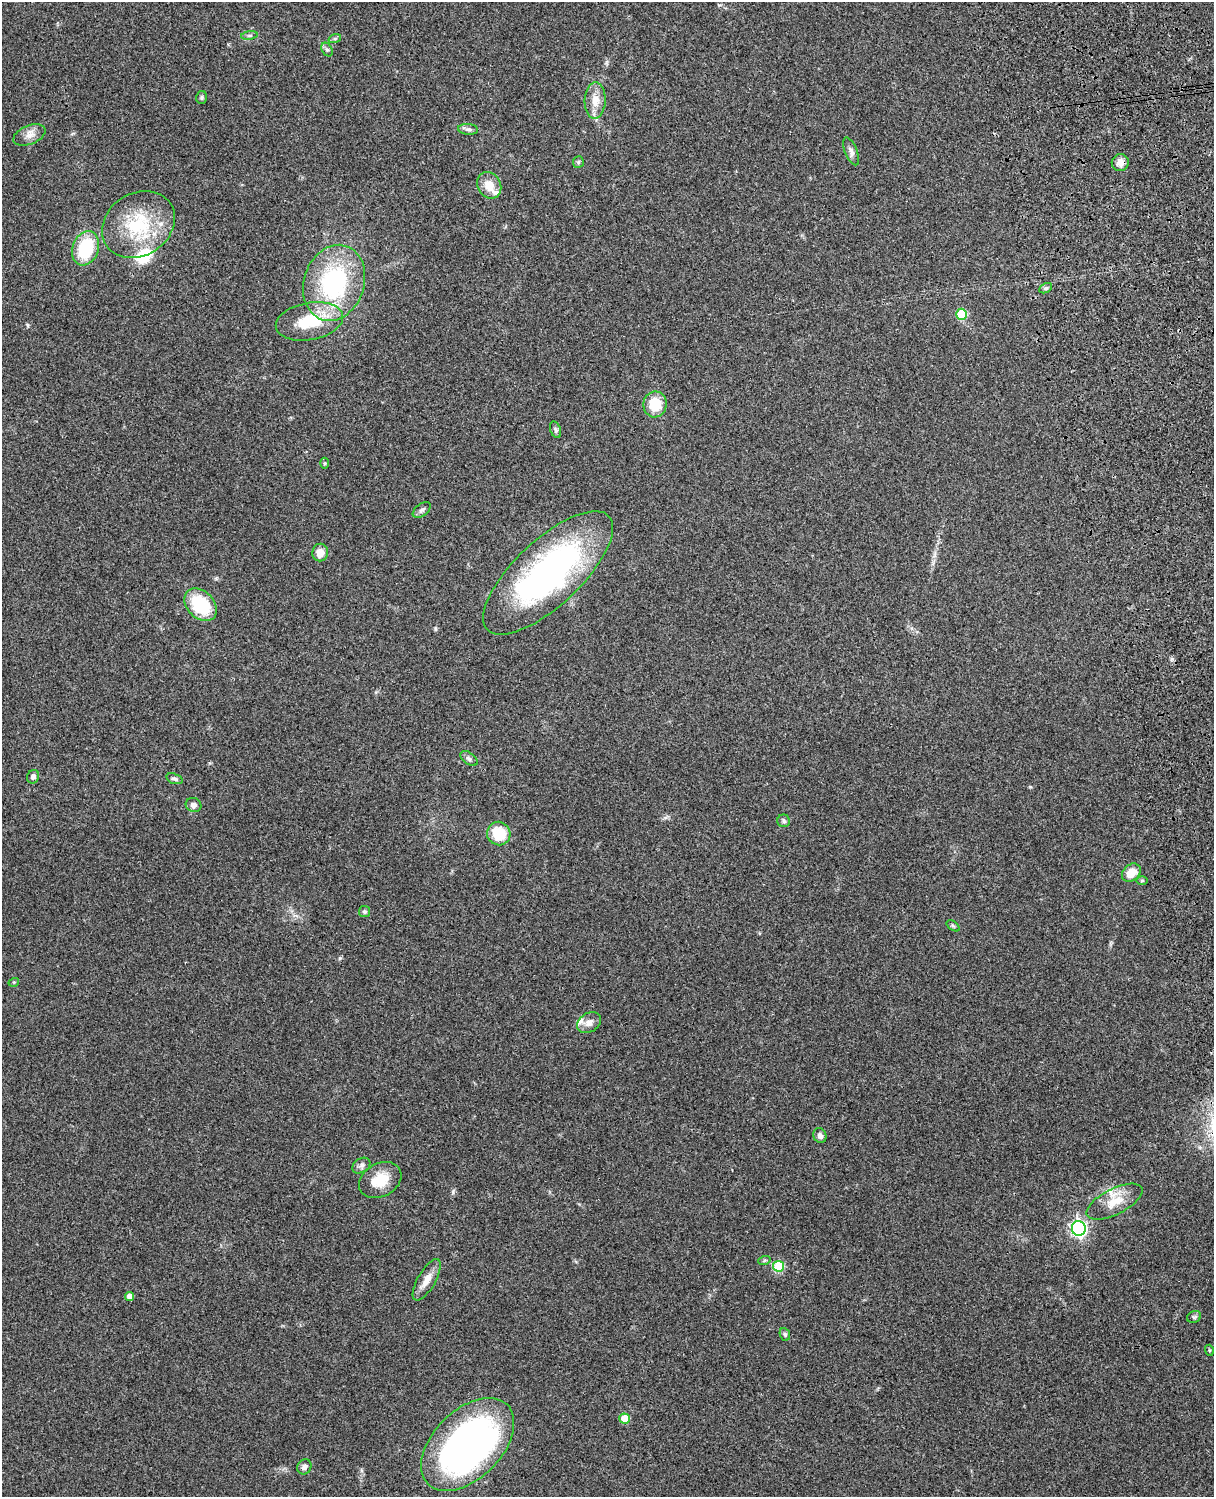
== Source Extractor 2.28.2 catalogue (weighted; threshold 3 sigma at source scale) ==
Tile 6 of 4 x 3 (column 2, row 2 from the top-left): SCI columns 1331-2542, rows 1660-3154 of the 5088 x 4927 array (HDU 1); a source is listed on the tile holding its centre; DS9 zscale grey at full resolution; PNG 1216 x 1499 px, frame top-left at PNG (2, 2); each listed source drawn as its Kron ellipse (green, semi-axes under 4 px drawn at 4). Shown black and unused: <1% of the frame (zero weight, under 3 of 4 exposures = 6% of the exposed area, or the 3 px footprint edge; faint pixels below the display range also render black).
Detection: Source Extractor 2.28.2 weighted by HDU 2 'WHT'; one run over the whole footprint, this tile lists its part. Background 0.211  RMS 0.0082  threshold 0.037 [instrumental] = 3 sigma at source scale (4.5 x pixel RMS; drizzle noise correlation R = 1.50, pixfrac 1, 0.05/0.05 arcsec/px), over >= 5 px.
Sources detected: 55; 4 inside a brighter listed object's ellipse — not listed separately; the other 51 listed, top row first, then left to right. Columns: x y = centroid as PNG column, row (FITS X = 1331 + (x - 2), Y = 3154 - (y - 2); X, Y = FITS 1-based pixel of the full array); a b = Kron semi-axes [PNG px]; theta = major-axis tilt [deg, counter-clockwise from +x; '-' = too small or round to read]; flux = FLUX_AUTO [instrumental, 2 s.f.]
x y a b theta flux
249 35 8 4 8 1.6
335 38 6 4 19 1.3
327 50 7 5 -61 1.6
201 97 6 5 - 1.4
595 100 18 10 88 11
468 129 10 5 -5 2.4
29 135 17 9 22 6.1
851 151 15 6 -68 3.8
578 162 6 5 - 1.3
1120 162 8 8 - 6.2
489 185 14 11 -59 12
138 225 38 31 33 55
86 248 18 13 70 45
334 283 39 30 72 100
1045 288 7 4 26 1.6
961 314 5 5 - 41
309 321 34 18 10 35
655 404 13 11 82 21
556 430 8 5 -70 1.9
325 463 5 3 - 0.85
422 510 10 6 38 2.4
320 553 9 8 - 8.2
548 573 83 33 43 230
201 605 19 13 -47 43
469 758 10 5 -37 2.2
33 777 7 6 - 2.9
174 779 8 5 -19 2.1
193 805 8 7 - 3.6
784 821 6 6 - 1.8
499 834 12 11 - 24
1131 873 10 8 41 12
1142 881 6 4 0 1
364 912 5 5 - 1.4
953 926 7 4 -36 1.2
14 982 5 3 - 0.75
589 1023 13 9 35 5.4
820 1136 7 6 - 3.1
361 1166 10 7 33 2.7
380 1180 22 16 29 18
1114 1202 30 13 27 16
1079 1228 7 7 - 250
764 1261 6 4 19 1.4
779 1266 5 5 - 44
427 1280 23 9 60 8.6
130 1296 4 4 - 5.8
1194 1317 7 5 27 1.6
785 1334 6 5 - 1.4
1209 1350 5 3 - 0.78
625 1419 5 5 - 19
468 1444 56 34 45 370
304 1467 8 7 - 3.5
Overlapping masked pixels (flux is a lower limit): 1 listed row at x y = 1120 162
Unlisted compact peaks at least as high as the median listed source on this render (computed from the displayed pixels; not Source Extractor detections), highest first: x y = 453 1192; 340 958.